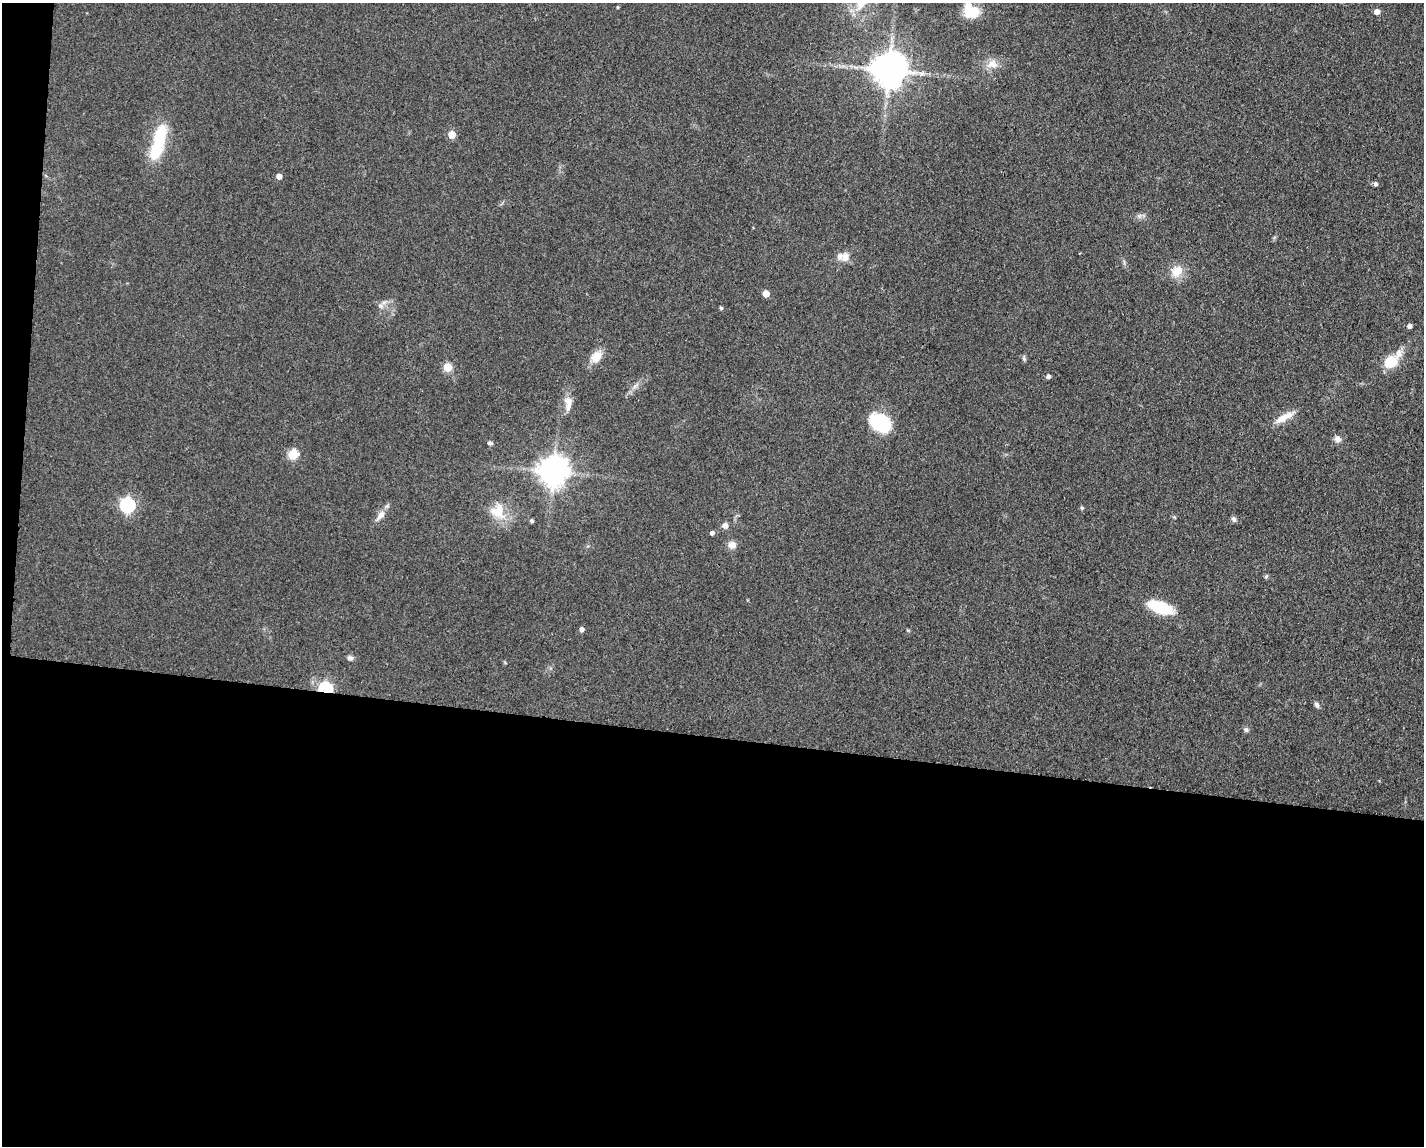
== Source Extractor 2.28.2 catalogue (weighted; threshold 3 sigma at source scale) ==
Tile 10 of 3 x 4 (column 1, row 4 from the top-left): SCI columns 117-1538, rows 5-1148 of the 4607 x 4584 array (HDU 1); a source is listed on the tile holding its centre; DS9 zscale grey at full resolution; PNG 1426 x 1148 px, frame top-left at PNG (2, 3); no overlay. Shown black and unused: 37% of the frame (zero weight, under 3 of 4 exposures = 1% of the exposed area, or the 3 px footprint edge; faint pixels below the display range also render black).
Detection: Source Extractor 2.28.2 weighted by HDU 2 'WHT'; one run over the whole footprint, this tile lists its part. Background 0.154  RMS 0.0081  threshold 0.0363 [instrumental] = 3 sigma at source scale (4.5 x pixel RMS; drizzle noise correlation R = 1.50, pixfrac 1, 0.05/0.05 arcsec/px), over >= 5 px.
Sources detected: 47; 1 inside a brighter object's white glare — not listed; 2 inside a brighter listed object's ellipse — not listed separately; the other 44 listed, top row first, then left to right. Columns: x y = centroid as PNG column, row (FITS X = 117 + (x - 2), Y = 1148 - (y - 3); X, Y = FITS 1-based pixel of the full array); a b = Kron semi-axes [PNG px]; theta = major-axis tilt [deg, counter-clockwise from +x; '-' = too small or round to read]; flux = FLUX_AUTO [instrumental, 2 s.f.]
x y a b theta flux
861 3 22 11 57 13
618 7 3 3 - 0.84
971 11 20 15 -40 19
1377 11 5 5 - 5.4
992 64 15 12 -24 8.1
888 70 10 10 - 1800
452 134 5 5 - 15
158 143 39 15 76 42
279 176 5 5 - 5
1375 184 5 5 - 1.9
845 257 15 11 61 6.2
1177 271 13 11 38 13
766 293 5 5 - 9.7
380 306 8 6 -21 2.3
721 308 4 4 - 1.2
1409 326 4 4 - 3.2
596 357 16 12 51 10
1024 358 7 4 73 1.4
1391 361 21 11 45 22
447 367 5 5 - 26
1048 376 5 4 - 2.7
569 401 12 11 - 6
1284 417 27 7 29 11
881 422 23 17 -30 43
1337 439 8 7 - 3.9
490 443 5 4 - 2
293 454 5 5 - 43
553 471 9 9 - 1200
127 505 7 7 - 140
1082 508 5 4 - 1.4
498 511 23 20 -53 18
380 515 16 7 50 6.1
1234 519 7 6 - 2.2
532 521 4 4 - 1.7
725 525 8 8 - 3.1
712 533 5 4 - 2.5
732 545 9 8 - 5.6
1266 576 6 4 46 1.1
1160 607 19 9 -20 44
581 629 5 4 - 3
350 658 8 6 -26 2.3
325 689 6 5 - 120
1316 704 9 5 -61 2.3
1246 730 6 6 - 1.9
Overlapping masked pixels (flux is a lower limit): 2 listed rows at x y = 888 70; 325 689
Isophote crosses this tile's border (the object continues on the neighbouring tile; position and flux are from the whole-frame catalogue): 2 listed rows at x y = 861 3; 971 11